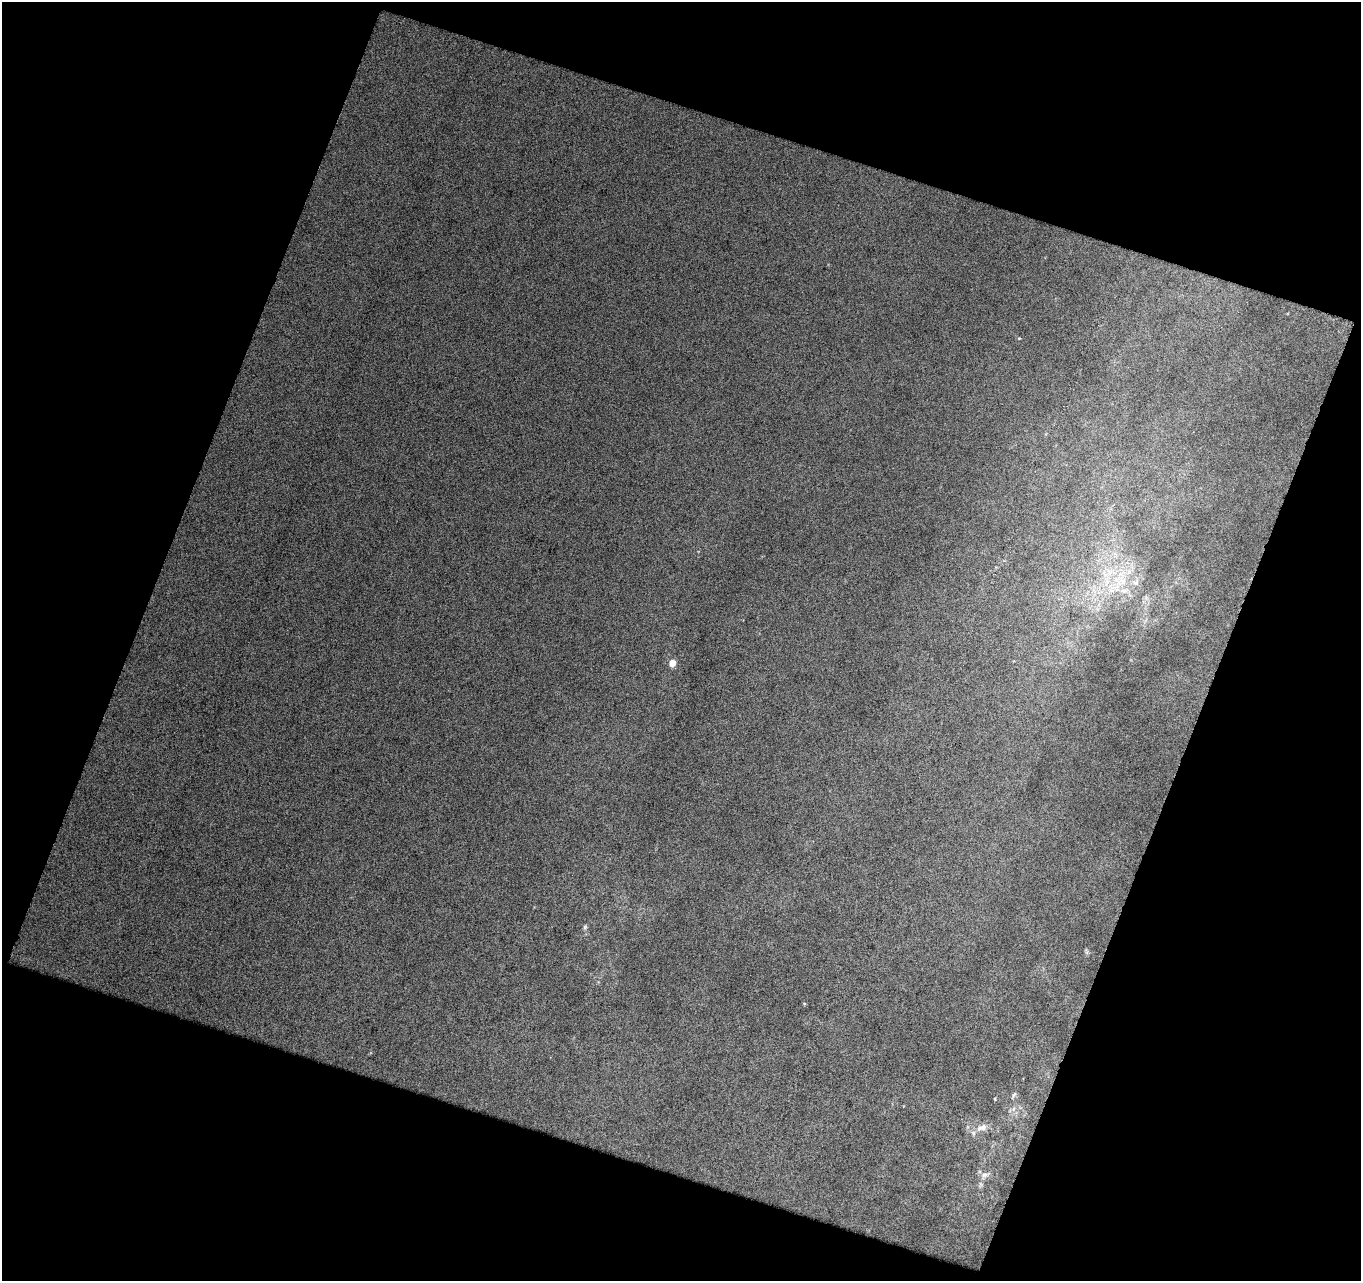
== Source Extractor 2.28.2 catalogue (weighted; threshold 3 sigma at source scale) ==
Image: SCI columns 1-1359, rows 58-1336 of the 1359 x 1390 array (HDU 1 of 3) = the unmasked area's bounding box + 8 px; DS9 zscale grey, full resolution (1 PNG px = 1 image px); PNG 1363 x 1283 px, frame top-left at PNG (2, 2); no overlay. Shown black and unused: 40% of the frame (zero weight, under 12 of 24 exposures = <1% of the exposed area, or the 3 px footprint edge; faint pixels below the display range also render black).
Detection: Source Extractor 2.28.2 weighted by HDU 2 'WHT'. Background 0.0844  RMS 0.077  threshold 0.315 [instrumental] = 3 sigma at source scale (4.09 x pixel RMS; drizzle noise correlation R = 1.36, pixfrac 0.8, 0.0396/0.0396 arcsec/px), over >= 5 px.
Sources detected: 8; all 8 listed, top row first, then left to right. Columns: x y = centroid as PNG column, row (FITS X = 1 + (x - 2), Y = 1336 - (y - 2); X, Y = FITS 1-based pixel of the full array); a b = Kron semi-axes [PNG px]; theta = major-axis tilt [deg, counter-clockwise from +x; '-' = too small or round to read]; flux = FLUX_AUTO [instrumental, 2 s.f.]
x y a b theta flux
1121 581 23 11 1 180
672 663 5 5 - 98
585 927 6 5 - 12
1014 1094 9 3 56 12
995 1099 4 3 - 5.5
1013 1109 7 4 70 16
982 1127 16 8 16 58
984 1175 9 6 15 26